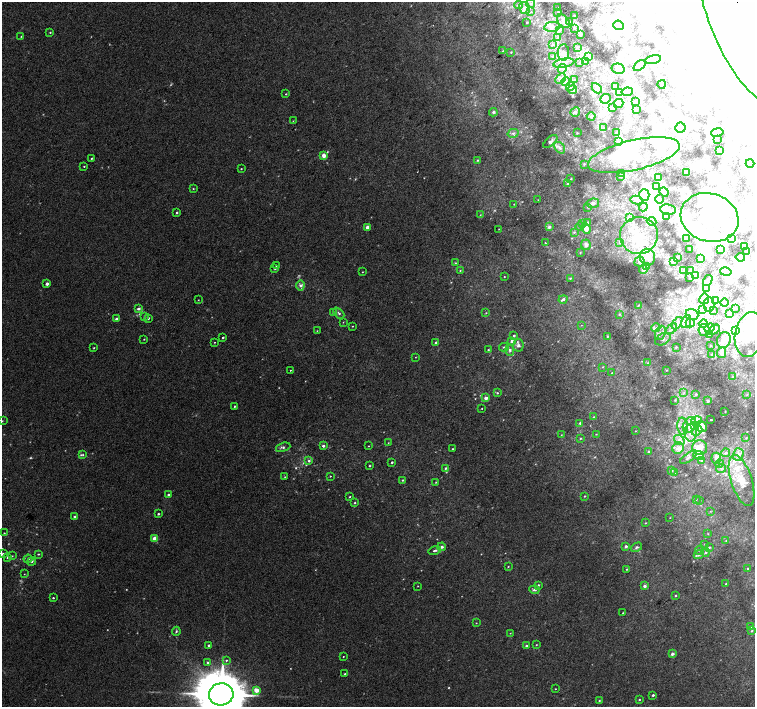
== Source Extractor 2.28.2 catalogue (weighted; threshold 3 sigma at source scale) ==
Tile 10 of 4 x 4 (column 2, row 3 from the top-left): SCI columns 1543-3048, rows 1662-3070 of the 6091 x 6076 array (HDU 1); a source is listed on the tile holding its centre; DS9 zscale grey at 2 x 2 block average (1 PNG px = mean of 2 x 2 image px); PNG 757 x 709 px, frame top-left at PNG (2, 2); each listed source drawn as its Kron ellipse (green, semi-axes under 4 px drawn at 4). Shown black and unused: <1% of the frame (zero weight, under 2 of 3 exposures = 2% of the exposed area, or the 3 px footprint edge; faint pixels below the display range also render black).
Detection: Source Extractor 2.28.2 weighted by HDU 2 'WHT'; one run over the whole footprint, this tile lists its part. Background 0.00858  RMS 0.007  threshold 0.0316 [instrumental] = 3 sigma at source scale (4.5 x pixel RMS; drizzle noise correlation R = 1.50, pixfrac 1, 0.0396/0.0396 arcsec/px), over >= 5 px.
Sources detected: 487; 22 too faint to see at this stretch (2 x 2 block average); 93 inside a brighter object's white glare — neither listed nor drawn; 2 coinciding with a brighter row at this scale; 53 inside a brighter listed object's ellipse — not listed separately; the other 317 listed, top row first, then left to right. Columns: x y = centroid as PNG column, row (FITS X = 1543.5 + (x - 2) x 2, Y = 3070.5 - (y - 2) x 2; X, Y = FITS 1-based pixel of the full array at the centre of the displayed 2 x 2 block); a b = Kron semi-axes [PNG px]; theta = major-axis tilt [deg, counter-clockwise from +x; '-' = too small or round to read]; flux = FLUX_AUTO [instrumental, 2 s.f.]
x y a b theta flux
531 4 4 2 - 1.7
519 5 4 3 - 2.5
525 8 6 5 - 5.9
557 8 2 2 - 1.5
531 12 3 2 - 0.94
558 13 3 2 - 1.3
574 16 3 2 - 0.83
743 16 94 34 -68 2300
564 21 8 5 -53 10
570 21 3 3 - 1.3
527 22 2 2 - 1.6
619 25 5 4 - 4.8
552 27 8 5 9 7.2
574 28 2 2 - 0.84
560 30 3 2 - 1.4
50 32 2 2 - 1.2
580 35 3 2 - 1
21 36 3 2 - 1
558 38 4 3 - 2.3
552 45 4 2 - 1.1
577 47 3 3 - 1.4
502 51 3 2 - 1.1
511 52 3 2 - 1.2
563 52 8 6 87 7.7
552 56 3 2 - 1.4
589 56 4 2 - 1.9
653 60 8 4 12 6.1
585 62 4 3 - 1.6
564 63 11 4 10 6.2
580 63 3 2 - 0.89
639 65 7 3 39 3.4
562 69 5 3 - 2.8
618 69 7 5 -13 9.4
561 79 6 4 46 5
574 80 3 3 - 1.5
566 81 5 3 - 2.8
662 84 4 2 - 1.9
570 86 5 4 - 3
616 86 3 2 - 1.1
597 88 6 4 -46 4
572 90 4 3 - 4.2
619 92 4 3 - 1.8
627 92 5 3 - 4
286 94 2 2 - 1
606 99 5 4 - 6.3
635 102 3 2 - 0.97
619 103 5 4 - 3.8
613 107 3 2 - 1.3
636 110 2 2 - 0.7
493 112 4 4 - 3.1
575 112 5 4 - 3.9
591 116 4 3 - 1.8
293 121 3 2 - 0.64
680 127 5 5 - 6.6
604 128 3 2 - 0.72
617 132 4 3 - 1.7
717 132 6 4 11 4.5
513 133 5 4 - 4.5
577 133 3 2 - 0.99
718 139 2 2 - 0.56
550 142 8 4 40 6.3
618 142 4 3 - 1.9
560 148 6 4 -52 5.9
719 151 2 2 - 0.57
634 155 47 15 13 66
324 156 2 2 - 21
91 158 3 3 - 1.4
477 160 3 2 - 1.2
750 163 4 4 - 3.5
584 164 3 3 - 1.4
84 166 2 2 - 1.1
241 169 2 2 - 1.1
686 172 2 2 - 0.97
622 173 3 2 - 2.5
621 177 3 2 - 0.76
658 177 3 3 - 8.3
571 179 3 2 - 0.9
568 183 3 2 - 4.2
656 186 4 2 - 1.4
193 189 3 2 - 1.1
664 192 5 3 - 5.6
644 195 6 5 - 30
660 199 4 3 - 2.3
538 200 2 2 - 0.67
636 200 6 3 -12 3.4
593 203 6 4 8 4.5
514 204 3 2 - 0.75
588 207 4 3 - 1.4
643 207 4 3 - 1.9
668 210 8 5 -8 12
177 212 3 2 - 1.8
480 215 4 2 - 1.2
629 217 4 3 - 2.1
667 217 2 2 - 6.5
710 217 29 24 -18 110
652 221 5 2 - 1.5
582 223 3 3 - 4.1
588 223 4 3 - 5.4
580 226 4 3 - 2.5
549 227 3 3 - 5
367 228 2 2 - 19
499 229 2 2 - 0.72
586 229 5 3 - 23
574 232 4 3 - 2.1
639 235 19 18 - 56
686 238 3 2 - 0.96
732 239 4 3 - 1.5
545 243 2 2 - 1.1
620 243 4 4 - 2.7
586 245 5 4 - 7.4
745 246 2 2 - 1.6
690 249 2 2 - 0.57
720 250 3 3 - 1.4
580 252 3 2 - 1
747 252 2 2 - 1
648 257 8 7 - 10
740 257 4 3 - 2.3
677 258 2 2 - 6.8
701 258 3 2 - 0.77
639 261 5 5 - 4.9
673 261 2 2 - 2.2
455 263 3 3 - 1.5
276 266 3 2 - 0.93
646 267 4 3 - 2
275 269 3 3 - 1.4
643 269 4 3 - 8.3
683 270 2 2 - 1
691 270 4 2 - 1.4
460 271 3 3 - 1.2
362 272 3 2 - 0.85
726 272 6 4 -12 3.9
696 275 3 3 - 1.3
504 277 2 2 - 0.88
690 277 2 2 - 2.6
570 278 3 2 - 1
708 280 6 2 58 6.4
47 284 2 2 - 9.2
300 286 5 4 - 4.5
706 289 4 3 - 2
563 299 4 3 - 3.5
704 299 5 5 - 3.7
198 300 2 2 - 0.69
716 301 3 2 - 1.3
725 303 4 2 - 1.1
709 304 7 5 89 7.4
638 305 3 2 - 1.3
735 308 2 2 - 0.96
138 309 3 3 - 4
702 310 4 3 - 7.3
713 311 2 2 - 0.52
333 312 4 3 - 2.4
339 313 6 3 -45 3.1
486 313 3 2 - 1.1
729 313 3 2 - 1.8
619 314 3 3 - 1.9
692 315 6 5 - 7.3
144 317 3 3 - 2.4
148 318 2 2 - 3.3
117 319 2 2 - 9.1
686 321 7 4 67 6.1
343 322 3 2 - 0.7
677 323 7 3 54 4.8
690 323 4 4 - 5.4
703 323 4 3 - 2.9
581 325 2 2 - 0.48
352 326 3 2 - 0.94
656 328 4 3 - 2.6
709 328 5 3 - 3.4
671 329 7 3 40 4.6
704 330 6 5 - 7
714 330 6 3 34 3.2
736 330 4 3 - 2.3
317 331 2 2 - 0.66
660 333 7 5 68 8.6
709 335 4 3 - 1.8
750 335 23 14 81 34
514 336 2 2 - 2.7
607 336 3 2 - 1.2
223 338 2 2 - 1.8
144 339 2 2 - 0.94
663 339 8 5 33 8.2
724 340 8 6 68 9.5
512 341 3 2 - 7.2
215 342 2 2 - 9.4
436 343 2 2 - 4.9
518 345 6 5 - 5.6
711 345 2 2 - 0.64
504 347 5 3 - 2.1
676 347 4 3 - 2.4
94 348 2 2 - 1.1
488 350 3 2 - 1.2
510 350 6 4 -85 4.2
722 353 5 4 - 6.5
712 354 3 2 - 0.83
415 357 2 2 - 0.63
648 363 3 2 - 0.8
603 367 3 2 - 0.9
290 370 2 2 - 2.5
667 370 3 2 - 0.94
612 373 2 2 - 0.66
733 376 3 2 - 0.9
497 393 3 3 - 1.9
684 393 3 3 - 2.1
696 394 3 3 - 2.7
747 395 3 2 - 0.83
486 398 3 3 - 7.4
675 400 3 3 - 1.2
708 401 3 3 - 2.8
234 406 2 2 - 1.6
482 408 2 2 - 0.77
725 412 2 2 - 0.8
594 417 3 2 - 1.2
711 420 2 2 - 2
2 421 3 2 - 0.77
696 421 5 4 - 17
580 423 3 2 - 2.5
689 425 8 6 60 16
683 426 9 5 -84 8.8
694 426 4 4 - 22
702 426 6 4 -60 29
635 431 3 2 - 0.66
697 431 5 4 - 7.3
691 433 9 6 -90 12
596 434 3 2 - 0.83
561 435 2 2 - 0.62
580 438 3 2 - 1.4
746 438 3 2 - 1.1
679 440 6 4 -36 4.7
388 443 2 2 - 0.62
323 446 2 2 - 5.1
368 446 2 2 - 0.8
283 447 7 4 20 3.8
678 448 6 5 - 7.1
700 448 7 7 - 18
452 449 2 2 - 1.9
648 451 3 3 - 1.3
726 453 4 3 - 3.7
83 455 3 3 - 1.5
698 455 5 4 - 6.4
738 455 6 5 - 10
688 457 10 3 36 3.7
716 458 5 5 - 12
701 460 3 3 - 2.5
309 461 3 3 - 2.9
392 462 2 2 - 1.8
719 464 4 3 - 2.8
369 466 2 2 - 1.5
445 468 3 3 - 2
721 468 5 3 - 3.4
671 470 3 3 - 4.9
675 473 3 3 - 2.3
330 476 2 2 - 0.99
285 477 3 2 - 1.1
402 480 2 2 - 1.5
742 480 26 10 -72 47
436 482 3 2 - 1.2
168 495 2 2 - 4.1
585 496 3 2 - 1.3
350 497 3 2 - 1.1
696 499 2 2 - 0.63
700 501 2 2 - 0.65
355 503 3 3 - 1.8
710 511 2 2 - 0.89
158 514 3 3 - 1.6
75 517 2 2 - 7.7
670 518 2 2 - 0.63
646 523 2 2 - 0.94
4 533 3 3 - 1.7
708 534 2 2 - 0.87
155 538 3 2 - 29
726 540 2 2 - 0.82
705 544 3 2 - 1
626 546 2 2 - 5.1
442 547 4 3 - 3.3
636 547 6 4 31 3.4
709 547 3 3 - 2
699 550 5 2 - 1.1
435 551 6 3 14 3
706 552 4 3 - 2.8
3 554 2 2 - 3.5
38 554 3 2 - 1.2
699 555 5 4 - 3.7
12 556 2 2 - 0.72
8 557 3 3 - 2.3
28 559 4 3 - 2.3
31 561 4 3 - 2.4
508 567 3 2 - 1
626 569 3 2 - 1.1
748 569 3 3 - 1.9
24 574 2 2 - 0.67
726 584 3 2 - 1.6
538 585 3 2 - 2.2
418 586 3 2 - 0.71
644 586 3 2 - 6.3
534 590 5 3 - 4.3
675 596 3 2 - 1.4
53 598 2 2 - 1.6
623 613 2 2 - 0.86
476 623 2 2 - 0.71
750 627 3 3 - 2.2
176 631 4 3 - 2.2
752 631 4 3 - 2.4
510 633 2 2 - 0.68
209 645 2 2 - 5.4
536 645 2 2 - 1
526 646 2 2 - 4.4
672 654 3 2 - 6.2
343 656 2 2 - 0.81
226 660 3 2 - 1.3
208 662 3 2 - 3.9
345 674 2 2 - 1.1
555 689 2 2 - 0.83
256 690 3 2 - 29
221 694 12 11 - 10000
653 695 3 2 - 2.8
639 700 3 3 - 1.4
599 701 3 2 - 1.3
Overlapping masked pixels (flux is a lower limit): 1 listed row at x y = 743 16
Isophote crosses this tile's border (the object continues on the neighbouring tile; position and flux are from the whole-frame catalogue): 2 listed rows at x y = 743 16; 221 694
Diffuse or blended objects may show on this block-average render without a row.